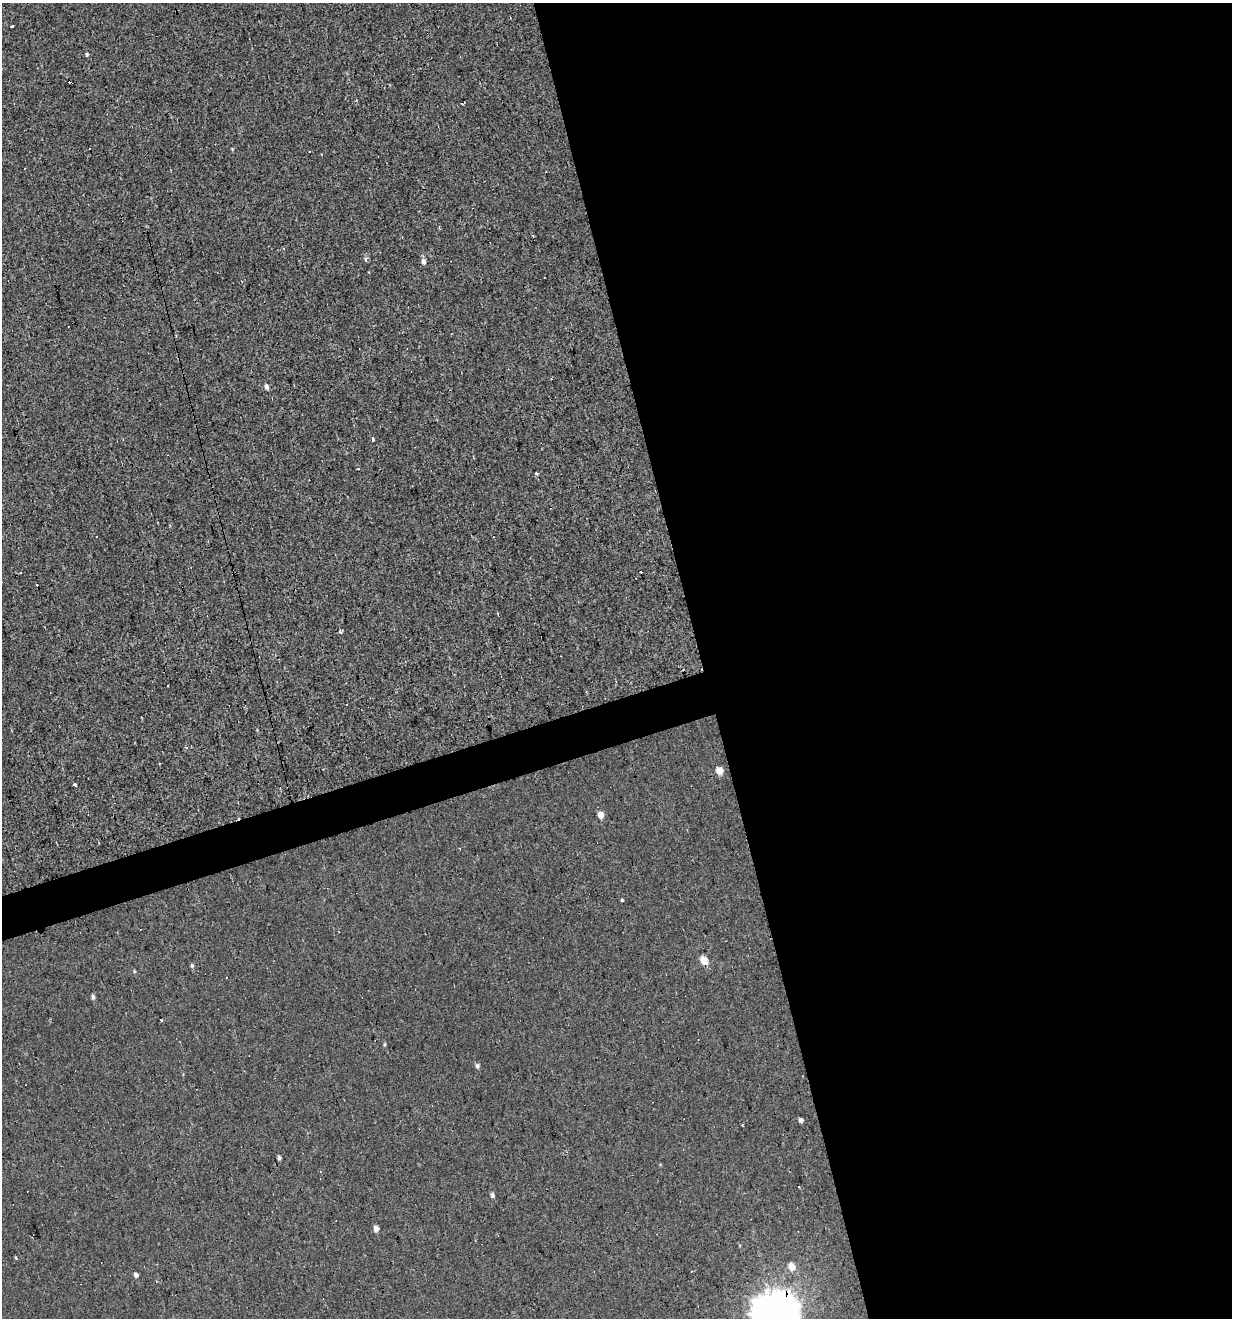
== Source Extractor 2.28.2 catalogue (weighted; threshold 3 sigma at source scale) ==
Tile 8 of 4 x 4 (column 4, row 2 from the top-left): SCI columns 3792-5021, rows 2631-3946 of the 5072 x 5261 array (HDU 1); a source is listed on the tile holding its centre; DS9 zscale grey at full resolution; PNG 1234 x 1320 px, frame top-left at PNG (2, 3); no overlay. Shown black and unused: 45% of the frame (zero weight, under 3 of 4 exposures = <1% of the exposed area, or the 3 px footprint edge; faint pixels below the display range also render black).
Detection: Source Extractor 2.28.2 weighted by HDU 2 'WHT'; one run over the whole footprint, this tile lists its part. Background 0.00193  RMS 0.0037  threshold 0.0167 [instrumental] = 3 sigma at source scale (4.5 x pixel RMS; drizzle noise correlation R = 1.50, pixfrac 1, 0.0396/0.0396 arcsec/px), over >= 5 px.
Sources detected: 48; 11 cosmic-ray / hot-pixel residue — not listed; the other 37 listed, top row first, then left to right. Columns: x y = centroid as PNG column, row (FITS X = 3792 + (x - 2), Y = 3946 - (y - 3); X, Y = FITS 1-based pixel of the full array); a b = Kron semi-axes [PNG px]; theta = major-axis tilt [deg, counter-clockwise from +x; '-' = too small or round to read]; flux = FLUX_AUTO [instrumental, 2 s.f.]
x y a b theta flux
12 26 3 3 - 2.6
87 54 5 4 - 0.52
462 104 4 3 - 0.41
309 152 3 2 - 0.37
533 236 3 2 - 0.36
283 248 4 3 - 0.72
365 258 6 4 83 0.8
423 261 7 5 -89 1.4
266 386 6 5 - 1.2
373 439 3 3 - 1.7
357 469 3 3 - 0.67
536 474 3 3 - 0.92
97 537 2 2 - 0.39
640 571 3 3 - 2.4
340 632 5 3 - 0.62
346 705 3 3 - 1
186 747 4 3 - 0.37
719 771 5 5 - 5.1
75 785 3 3 - 2.7
601 815 5 4 - 3.4
622 900 3 3 - 3.7
704 961 7 5 -57 6.6
192 965 5 4 - 0.73
135 971 4 3 - 0.38
93 997 6 4 -73 0.88
161 1020 4 3 - 1.1
384 1044 5 3 - 0.44
477 1066 6 5 - 0.94
801 1120 4 4 - 1.2
742 1125 3 3 - 0.49
279 1158 4 3 - 0.77
798 1187 3 3 - 1.5
492 1195 5 4 - 1.2
376 1228 5 5 - 2.2
792 1267 6 5 - 5.2
136 1275 5 4 - 1.2
775 1314 16 15 - 650
Overlapping masked pixels (flux is a lower limit): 1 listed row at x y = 775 1314
Isophote crosses this tile's border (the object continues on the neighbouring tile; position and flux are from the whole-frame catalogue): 1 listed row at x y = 775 1314